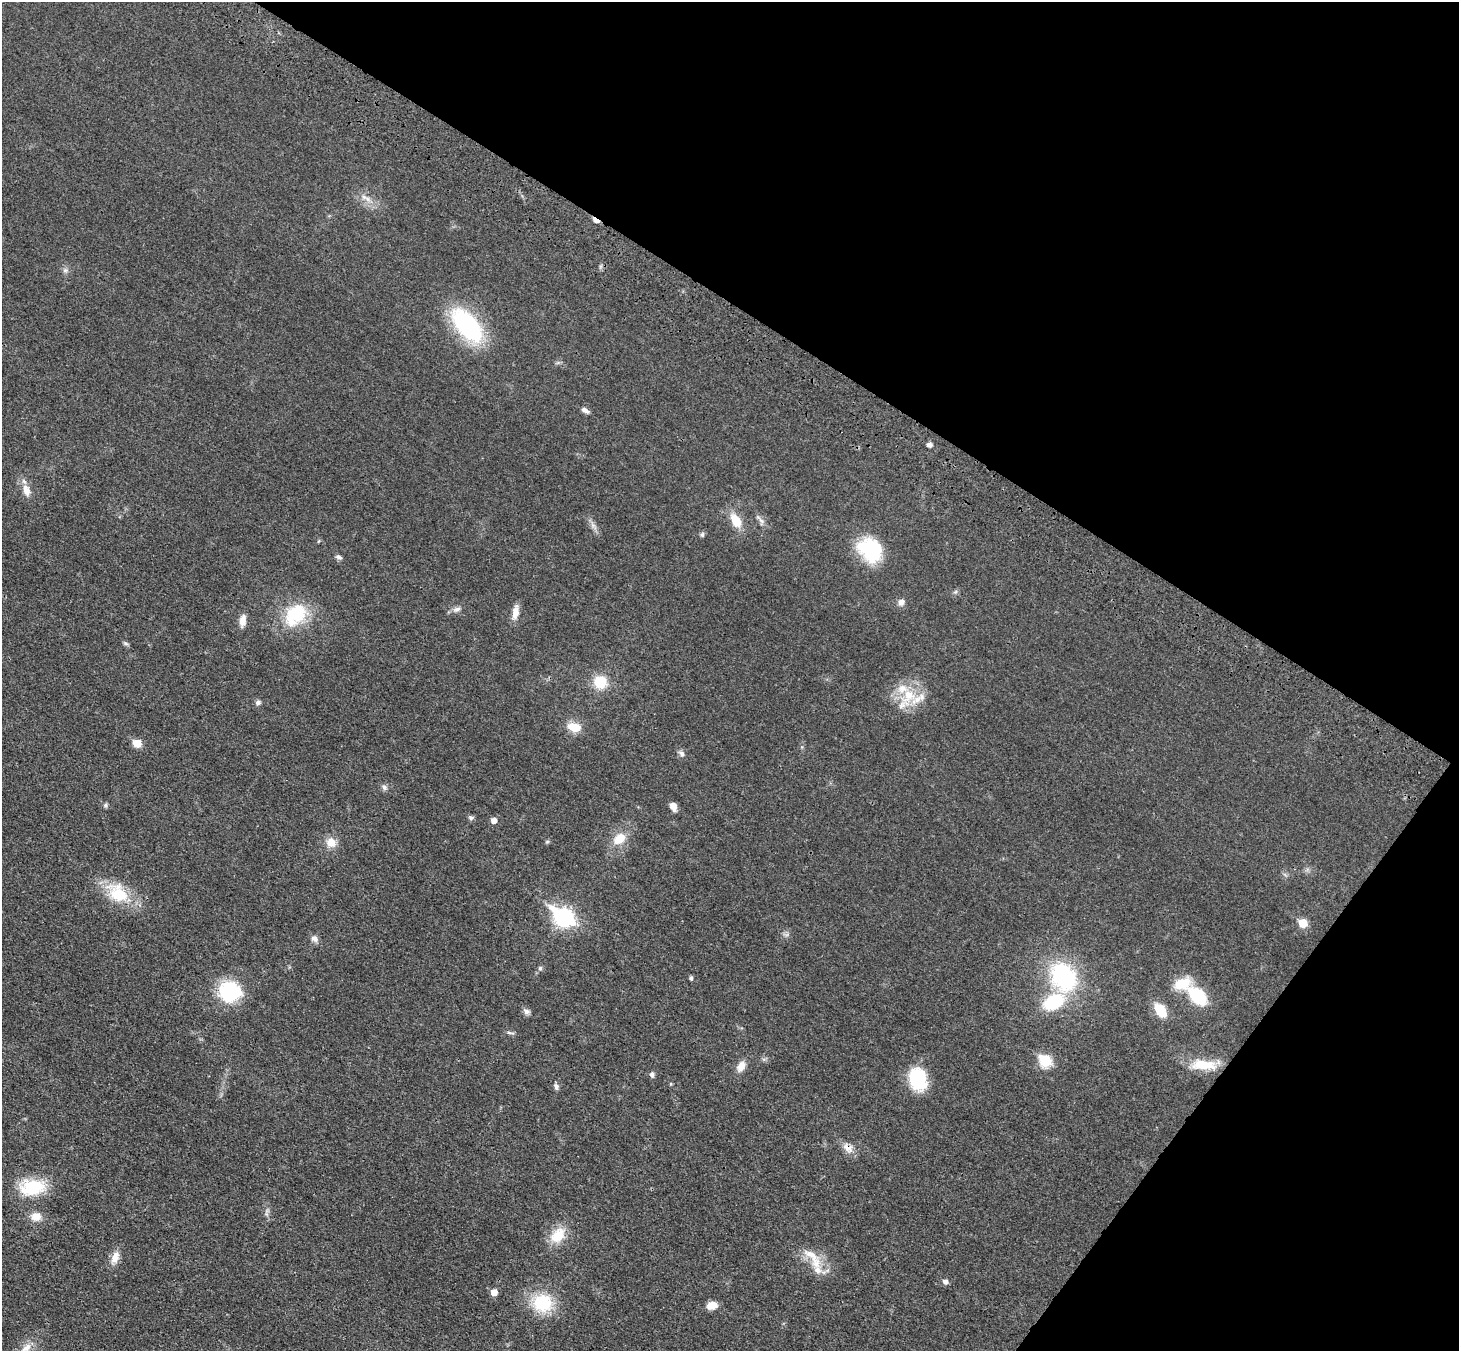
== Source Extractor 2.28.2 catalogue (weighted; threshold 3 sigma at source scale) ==
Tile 8 of 4 x 4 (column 4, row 2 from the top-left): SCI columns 4452-5908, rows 2951-4299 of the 5990 x 6038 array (HDU 1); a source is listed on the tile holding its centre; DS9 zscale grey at full resolution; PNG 1461 x 1353 px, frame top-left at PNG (2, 2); no overlay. Shown black and unused: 30% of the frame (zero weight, under 3 of 4 exposures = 6% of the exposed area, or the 3 px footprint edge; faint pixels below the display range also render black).
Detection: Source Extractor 2.28.2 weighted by HDU 2 'WHT'; one run over the whole footprint, this tile lists its part. Background 0.0191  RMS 0.004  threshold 0.018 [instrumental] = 3 sigma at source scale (4.5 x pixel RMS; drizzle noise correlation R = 1.50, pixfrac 1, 0.05/0.05 arcsec/px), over >= 5 px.
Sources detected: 68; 3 inside a brighter listed object's ellipse — not listed separately; the other 65 listed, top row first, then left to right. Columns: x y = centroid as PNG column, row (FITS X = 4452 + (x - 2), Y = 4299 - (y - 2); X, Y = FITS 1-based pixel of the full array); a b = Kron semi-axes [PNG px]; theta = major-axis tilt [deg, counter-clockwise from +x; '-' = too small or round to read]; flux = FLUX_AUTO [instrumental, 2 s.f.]
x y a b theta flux
368 199 10 6 -28 2
596 220 7 4 -30 4
65 270 7 6 - 1.1
467 325 43 21 -50 44
585 410 11 5 -30 1.6
929 444 5 5 - 1.9
26 490 17 10 -71 3.9
760 519 19 5 -48 1.5
736 520 14 9 -60 8.2
593 525 8 6 -31 1.3
702 535 7 5 89 0.75
870 550 30 23 -42 24
339 557 8 6 -29 1.1
901 602 9 7 61 1.9
457 609 12 6 25 1.6
515 612 19 8 82 3.4
295 615 32 22 48 21
243 621 15 7 81 3.1
125 643 7 5 -8 0.73
600 682 16 14 -16 9.4
908 696 29 18 57 13
258 702 7 6 - 1.1
574 727 16 10 -13 6.2
137 743 6 5 - 9.5
681 754 9 6 -48 1.3
384 787 8 6 -64 1.2
105 805 6 6 - 0.78
673 806 7 5 -69 3.7
471 818 8 6 -9 0.9
494 820 5 5 - 2.5
619 839 18 13 39 6.8
331 842 12 11 - 4.4
547 842 6 4 19 0.5
118 894 31 20 -41 17
563 917 10 7 -36 150
1303 923 6 5 - 11
314 939 9 8 - 1.8
540 968 7 5 88 0.76
1063 977 27 21 -58 46
691 978 5 5 - 0.65
1182 984 19 13 20 9.8
230 991 24 21 -6 25
1198 996 16 9 -43 26
1053 1002 25 16 28 19
1160 1010 16 10 -56 8.9
526 1011 9 7 -25 1.5
510 1033 12 3 -8 0.83
1045 1061 7 6 - 25
1203 1065 30 11 -3 12
741 1066 14 10 59 3.4
652 1075 7 6 - 1.1
918 1079 24 18 -78 20
671 1084 5 3 - 0.38
556 1086 8 6 -68 1.1
848 1148 17 10 -35 3.4
32 1187 26 16 5 20
36 1216 12 10 -4 4.5
558 1235 19 14 48 9.2
115 1257 18 9 70 3.7
816 1263 20 13 -71 7.6
945 1282 6 5 - 1.6
494 1292 5 5 - 4
543 1303 23 21 -4 18
712 1305 11 8 11 4
26 1349 22 9 54 4.9
Overlapping masked pixels (flux is a lower limit): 2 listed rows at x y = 596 220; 848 1148
Isophote crosses this tile's border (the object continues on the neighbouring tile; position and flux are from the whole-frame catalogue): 1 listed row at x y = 26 1349